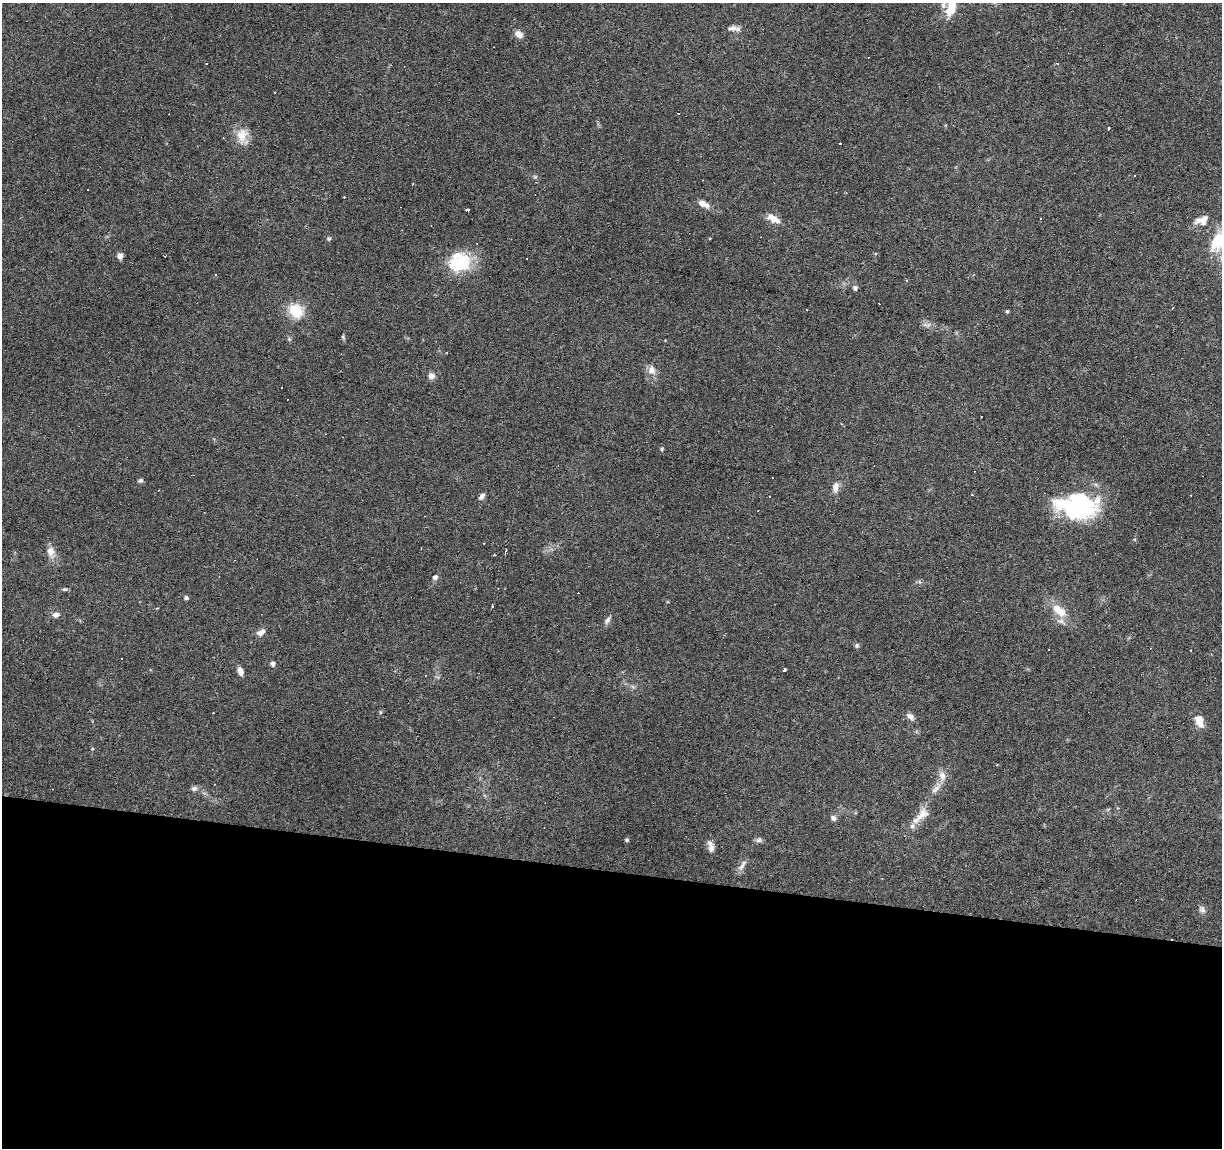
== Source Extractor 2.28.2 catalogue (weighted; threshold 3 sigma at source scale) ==
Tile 14 of 4 x 4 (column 2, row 4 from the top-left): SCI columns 1227-2446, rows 283-1428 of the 4885 x 5090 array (HDU 1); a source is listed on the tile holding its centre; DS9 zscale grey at full resolution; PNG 1224 x 1150 px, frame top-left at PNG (2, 3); no overlay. Shown black and unused: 24% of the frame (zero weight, under 3 of 6 exposures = <1% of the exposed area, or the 3 px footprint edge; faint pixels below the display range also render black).
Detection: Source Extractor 2.28.2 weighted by HDU 2 'WHT'; one run over the whole footprint, this tile lists its part. Background 0.0705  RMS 0.0045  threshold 0.0185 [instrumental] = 3 sigma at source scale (4.09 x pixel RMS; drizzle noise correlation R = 1.36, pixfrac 0.8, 0.0396/0.0396 arcsec/px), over >= 5 px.
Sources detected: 105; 2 inside a brighter object's white glare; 39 cosmic-ray / hot-pixel residue — not listed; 7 inside a brighter listed object's ellipse — not listed separately; the other 57 listed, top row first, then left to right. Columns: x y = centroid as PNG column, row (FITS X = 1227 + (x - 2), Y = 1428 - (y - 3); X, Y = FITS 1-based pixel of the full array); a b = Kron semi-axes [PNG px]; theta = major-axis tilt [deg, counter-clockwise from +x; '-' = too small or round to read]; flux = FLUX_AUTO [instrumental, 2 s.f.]
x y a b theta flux
951 7 22 10 75 9.5
732 28 16 7 9 2.2
519 34 11 8 -35 2.7
242 135 23 15 87 6.7
1134 176 2 2 - 0.34
702 203 9 7 -11 2.4
468 210 4 3 - 0.65
773 218 18 8 -28 4.5
1201 222 23 11 -13 4.9
329 238 6 6 - 0.76
1217 241 25 12 69 14
120 256 6 5 - 2.8
527 259 2 2 - 0.34
461 263 28 25 -87 19
216 275 3 3 - 0.39
906 280 4 3 - 0.47
855 288 5 5 - 1.4
296 311 16 14 -36 12
1007 311 4 4 - 0.61
927 325 14 6 1 1.7
343 337 7 4 -54 0.57
652 370 13 11 -64 3.2
431 376 8 7 - 2.1
281 387 3 2 - 0.38
662 449 6 4 71 0.57
141 480 6 5 - 0.91
835 487 15 8 80 2.9
482 496 8 5 55 1.7
770 496 3 2 - 0.28
1068 507 55 21 -23 33
51 552 15 10 -70 3.7
435 577 6 5 - 1.5
65 589 7 5 5 0.69
186 598 5 4 - 1
1059 610 25 12 -38 8.3
56 615 9 6 14 2
607 620 13 5 55 1.4
261 632 12 7 29 2.2
857 645 7 6 - 0.8
1049 649 2 2 - 0.32
273 664 6 5 - 1.1
784 670 4 3 - 1.7
240 671 10 6 -73 2.3
426 675 3 3 - 1.9
633 687 6 5 - 0.84
380 712 6 3 -72 0.45
910 716 10 6 -39 2.2
1199 721 12 7 -68 6.4
194 788 8 7 - 1.3
936 788 21 7 50 3.4
923 814 23 13 48 5.6
833 818 8 7 - 1.3
627 840 5 5 - 0.65
758 840 9 6 9 1.1
711 848 12 9 90 2.5
742 865 19 5 58 2
1202 909 10 8 -51 1.5
Isophote crosses this tile's border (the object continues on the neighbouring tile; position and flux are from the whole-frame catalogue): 2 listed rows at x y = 951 7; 1217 241